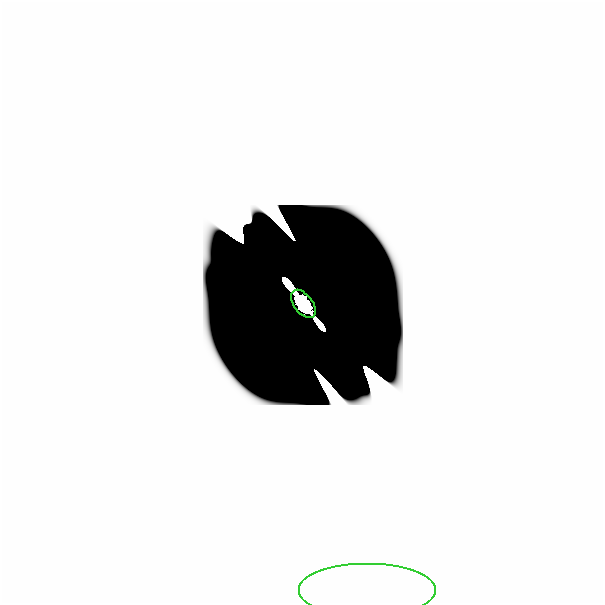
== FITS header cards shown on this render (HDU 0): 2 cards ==
NAXIS1  =                  601
NAXIS2  =                  601

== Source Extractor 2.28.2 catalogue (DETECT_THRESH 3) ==
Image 601 x 601 px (HDU 0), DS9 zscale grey, 1 PNG px = 1 image px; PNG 605 x 605 px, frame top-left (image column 1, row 601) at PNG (0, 0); each listed source drawn as its Kron ellipse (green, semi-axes under 4 px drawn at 4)
Background 0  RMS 1.1e-33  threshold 3.34e-33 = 3 sigma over >= 5 px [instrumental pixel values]
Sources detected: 14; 12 with non-positive FLUX_AUTO (blend fragments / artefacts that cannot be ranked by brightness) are neither listed nor drawn; the other 2 listed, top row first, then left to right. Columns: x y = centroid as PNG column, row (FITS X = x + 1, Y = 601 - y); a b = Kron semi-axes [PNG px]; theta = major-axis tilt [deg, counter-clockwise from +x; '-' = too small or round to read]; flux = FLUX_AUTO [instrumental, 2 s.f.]
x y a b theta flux
301 302 16 9 -52 1.0e+01
365 589 69 27 0 4.9e-14
At the frame edge (FLAGS 8, measured only in part): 1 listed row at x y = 365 589
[12 non-positive-flux detections neither listed nor drawn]